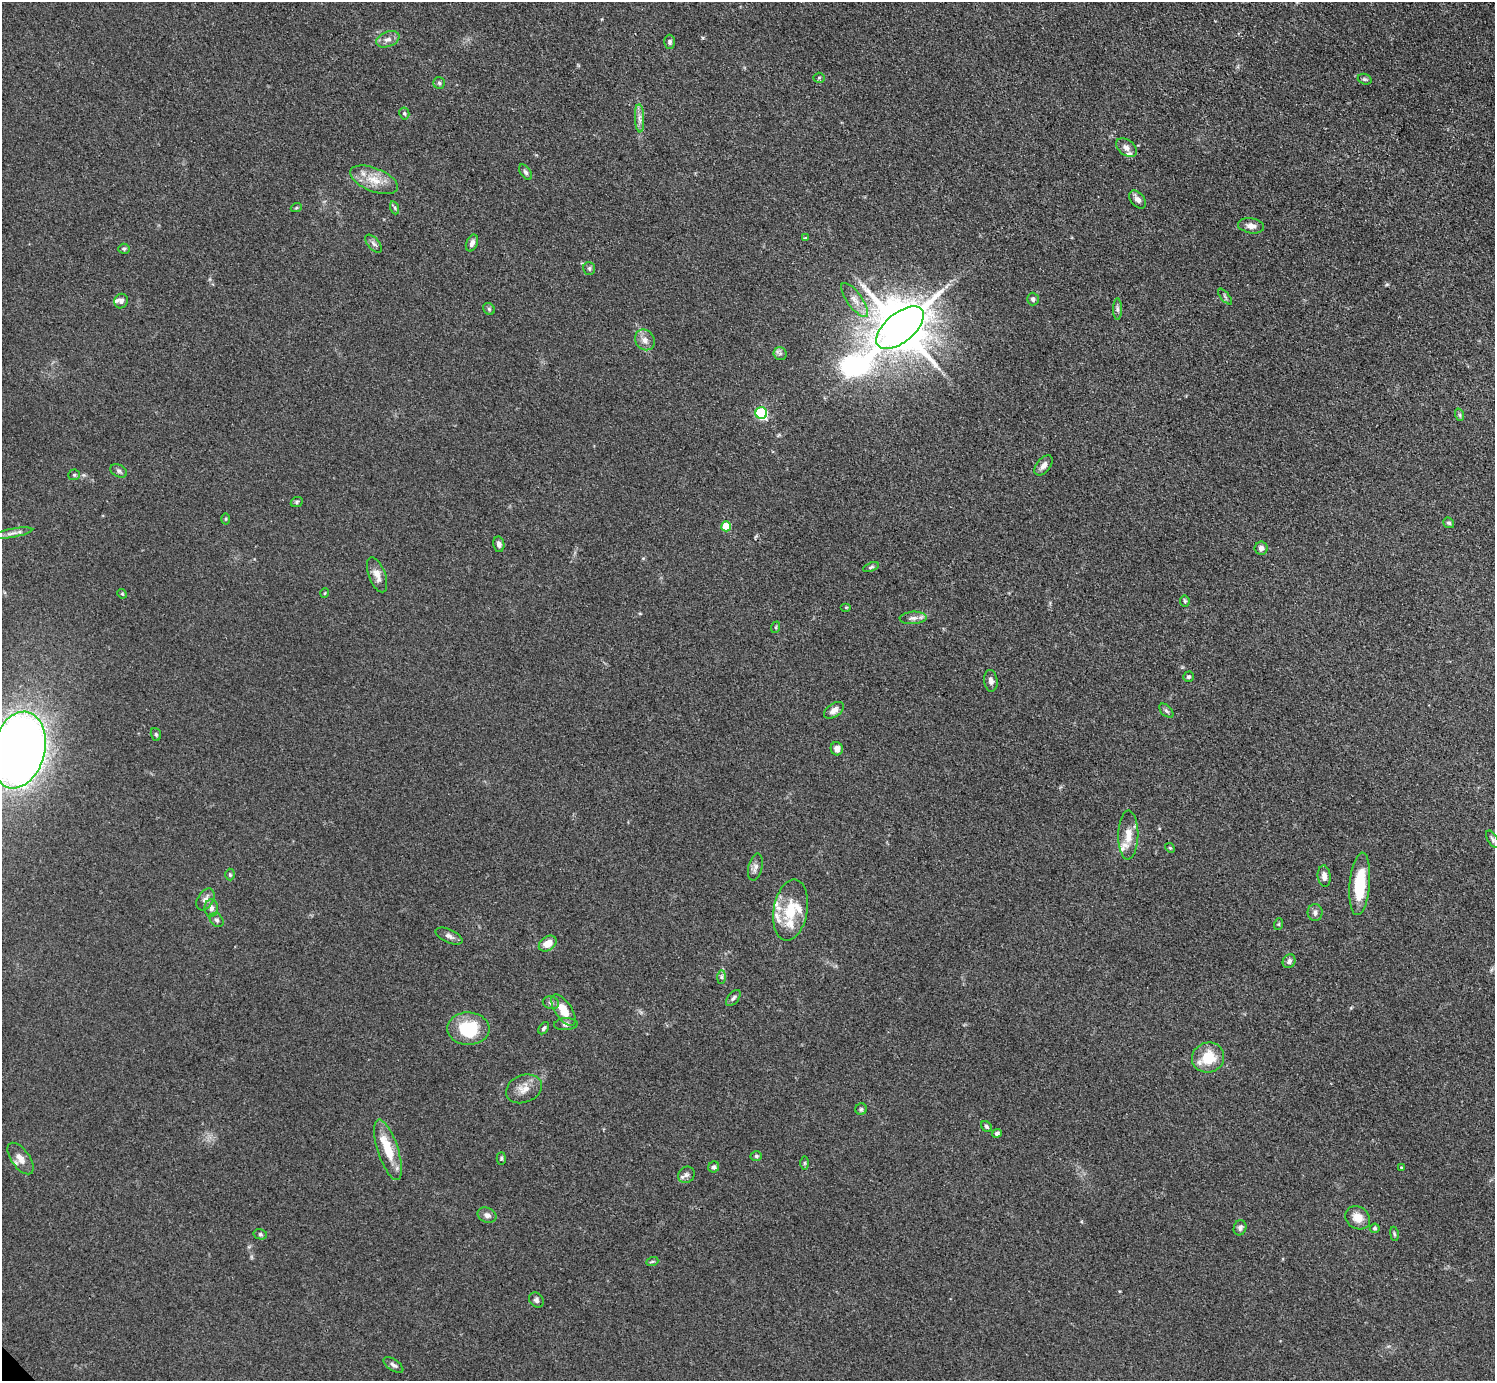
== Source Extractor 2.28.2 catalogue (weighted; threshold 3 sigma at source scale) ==
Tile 10 of 4 x 4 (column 2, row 3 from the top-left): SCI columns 1504-2996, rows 1544-2922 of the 5990 x 5988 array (HDU 1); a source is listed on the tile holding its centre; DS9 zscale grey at full resolution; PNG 1497 x 1383 px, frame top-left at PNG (2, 2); each listed source drawn as its Kron ellipse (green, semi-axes under 4 px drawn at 4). Shown black and unused: <1% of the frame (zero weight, under 3 of 4 exposures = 1% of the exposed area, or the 3 px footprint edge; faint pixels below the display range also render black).
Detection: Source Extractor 2.28.2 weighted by HDU 2 'WHT'; one run over the whole footprint, this tile lists its part. Background 0.101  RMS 0.0065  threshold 0.0292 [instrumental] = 3 sigma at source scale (4.5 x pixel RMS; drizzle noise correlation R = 1.50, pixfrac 1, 0.05/0.05 arcsec/px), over >= 5 px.
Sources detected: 108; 8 inside a brighter listed object's ellipse — not listed separately; the other 100 listed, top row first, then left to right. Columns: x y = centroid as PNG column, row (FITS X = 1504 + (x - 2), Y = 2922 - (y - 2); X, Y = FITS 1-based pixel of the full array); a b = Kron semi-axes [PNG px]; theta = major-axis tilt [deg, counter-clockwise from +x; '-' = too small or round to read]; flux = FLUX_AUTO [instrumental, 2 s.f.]
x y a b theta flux
388 39 12 7 21 3.6
670 42 7 5 -90 1.6
819 78 5 5 - 0.83
1365 79 7 5 -19 1.2
439 83 6 5 - 1.2
404 113 6 5 - 1
640 118 14 4 -87 3.2
1126 148 12 7 -37 3.2
525 172 9 5 -56 1.6
374 180 25 11 -22 12
1138 200 10 6 -50 3.3
296 208 6 3 18 0.77
395 208 7 4 -72 1
1251 226 13 7 -10 4.5
805 238 3 3 - 0.75
472 243 9 5 66 2.9
373 244 11 5 -49 2.2
124 249 5 5 - 1.1
589 268 6 6 - 1.3
1225 296 9 3 -50 1
1033 299 6 6 - 1.8
855 300 20 7 -54 6.4
121 301 7 6 - 1.9
489 309 6 5 - 1.1
1117 309 11 4 -89 1.6
900 328 28 14 40 4100
645 340 11 9 -50 4.2
780 353 6 6 - 1.8
761 413 6 6 - 79
1460 415 6 4 -71 0.98
1044 465 12 6 51 3.5
119 471 9 6 -30 1.7
74 475 6 5 - 0.96
297 502 6 5 - 1.1
226 519 5 3 - 0.73
1449 523 6 5 - 1.3
726 526 5 5 - 18
12 533 21 4 10 3.6
499 544 8 5 -80 2.3
1261 548 6 6 - 2.8
871 567 8 3 21 1.1
377 575 18 8 -69 5.6
325 593 5 3 - 0.54
122 594 5 4 - 0.76
1185 601 5 5 - 0.95
846 607 5 3 - 0.63
913 618 13 6 3 3.4
776 627 6 3 72 0.71
1188 677 5 5 - 1.1
991 681 11 6 -83 2.9
834 710 11 6 35 3.6
1166 711 8 5 -45 1.5
156 734 6 5 - 1.1
837 749 6 6 - 4.1
19 750 39 26 75 810
1128 835 24 10 89 9.4
1492 839 9 5 -58 1.4
1170 848 5 4 - 0.76
755 867 14 7 76 2.9
230 875 6 5 - 1
1324 876 10 6 -84 3.8
1360 884 31 10 85 30
205 899 12 7 59 3.4
211 908 8 7 - 2.5
790 910 31 17 80 23
1315 913 8 7 - 2.3
217 920 8 6 -48 1.7
1279 924 6 3 71 0.67
449 936 14 6 -25 3
548 944 10 7 36 7.9
1289 961 7 6 - 2.3
721 977 7 4 90 1.4
733 998 9 5 51 1.6
551 1003 8 6 -13 1.8
563 1010 18 8 -56 13
566 1024 12 6 3 2.2
544 1028 7 4 57 1.3
468 1029 21 16 0 29
1208 1058 16 15 - 18
524 1089 18 13 22 7.6
861 1109 5 5 - 1.1
986 1126 6 4 -45 1.3
997 1133 5 4 - 2
388 1150 31 10 -72 18
756 1156 5 4 - 1.1
501 1158 6 4 88 0.97
21 1159 18 9 -55 5.9
804 1163 6 4 89 0.87
714 1167 6 5 - 1.7
1401 1168 4 3 - 0.62
686 1175 9 7 42 2.4
487 1215 10 7 -23 2.7
1358 1218 13 11 -35 7.7
1240 1228 7 6 - 1.9
1375 1228 5 4 - 1.1
260 1234 7 5 -13 1.2
1394 1234 7 3 -81 0.87
652 1262 6 4 20 0.92
536 1300 8 6 -52 1.9
393 1365 11 5 -33 2.1
Isophote crosses this tile's border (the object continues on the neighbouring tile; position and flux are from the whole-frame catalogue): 1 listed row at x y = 19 750